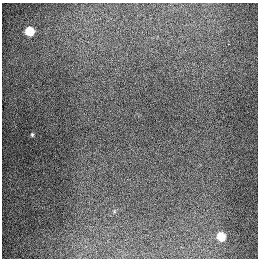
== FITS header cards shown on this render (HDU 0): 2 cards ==
NAXIS1  =                  256
NAXIS2  =                  256

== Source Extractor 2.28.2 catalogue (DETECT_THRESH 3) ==
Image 256 x 256 px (HDU 0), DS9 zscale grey, 1 PNG px = 1 image px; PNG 260 x 260 px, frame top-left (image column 1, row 256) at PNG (2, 3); no overlay
Background 1290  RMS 26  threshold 79.5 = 3 sigma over >= 5 px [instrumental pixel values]
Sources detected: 4; all 4 listed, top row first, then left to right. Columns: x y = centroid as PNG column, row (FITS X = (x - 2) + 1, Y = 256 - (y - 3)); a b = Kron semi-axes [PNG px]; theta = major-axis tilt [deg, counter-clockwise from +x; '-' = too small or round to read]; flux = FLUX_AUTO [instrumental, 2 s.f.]
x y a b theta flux
29 31 6 5 - 82000
228 44 2 2 - 1200
32 134 4 3 - 2300
221 236 6 5 - 64000